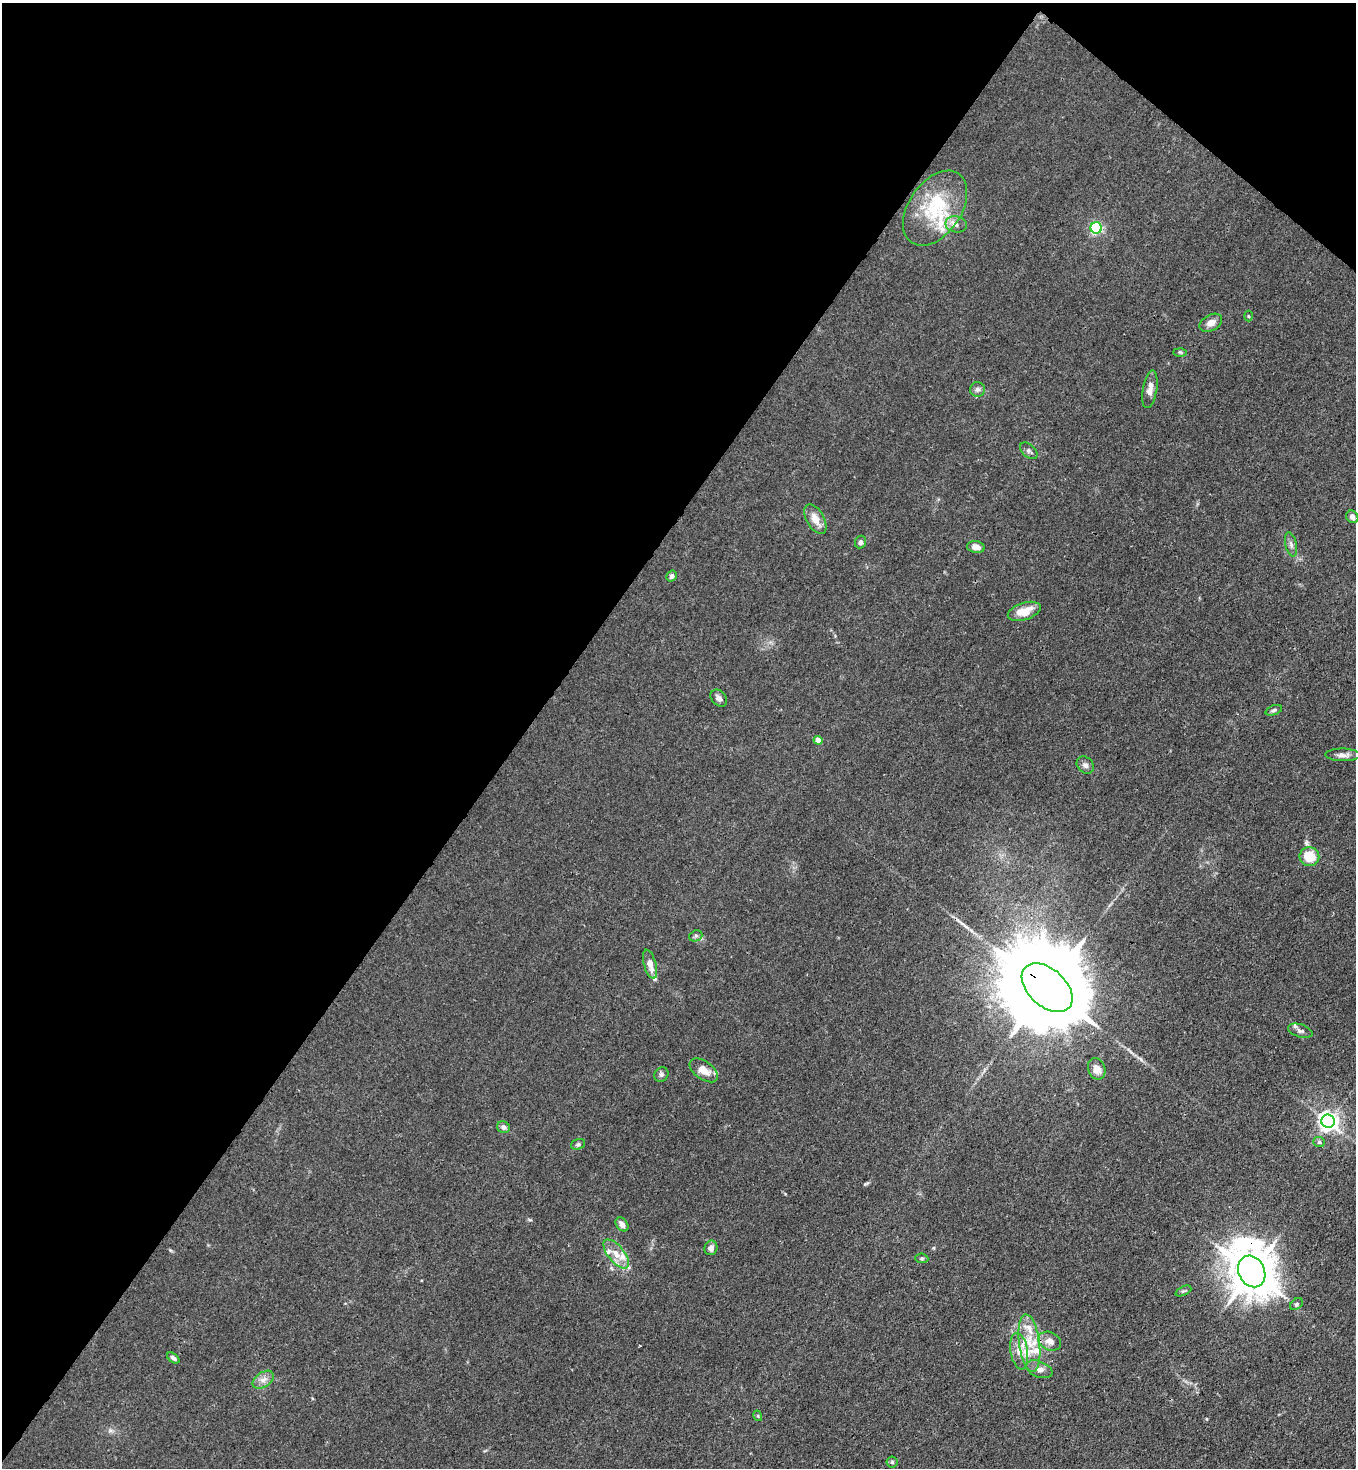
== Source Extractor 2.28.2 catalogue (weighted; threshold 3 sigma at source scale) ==
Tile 2 of 4 x 4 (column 2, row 1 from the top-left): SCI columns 1587-2940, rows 4461-5926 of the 6011 x 5988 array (HDU 1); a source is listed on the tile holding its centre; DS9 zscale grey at full resolution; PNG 1358 x 1470 px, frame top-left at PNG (2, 3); each listed source drawn as its Kron ellipse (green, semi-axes under 4 px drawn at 4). Shown black and unused: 41% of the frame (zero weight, under 3 of 4 exposures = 7% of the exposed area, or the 3 px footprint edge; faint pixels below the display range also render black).
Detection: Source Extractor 2.28.2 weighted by HDU 2 'WHT'; one run over the whole footprint, this tile lists its part. Background 0.0213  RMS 0.0028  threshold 0.0126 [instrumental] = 3 sigma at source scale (4.5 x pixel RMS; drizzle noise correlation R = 1.50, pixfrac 1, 0.05/0.05 arcsec/px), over >= 5 px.
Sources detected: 57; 1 long thin detection or spike segment (spike, bleed or trail) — neither listed nor drawn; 8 inside a brighter listed object's ellipse — not listed separately; the other 48 listed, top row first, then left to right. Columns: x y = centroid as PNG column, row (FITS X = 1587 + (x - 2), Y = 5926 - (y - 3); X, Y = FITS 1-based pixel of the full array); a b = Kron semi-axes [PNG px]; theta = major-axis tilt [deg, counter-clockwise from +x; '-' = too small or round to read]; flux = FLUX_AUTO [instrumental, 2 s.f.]
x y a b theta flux
935 208 42 26 55 17
956 224 11 8 -12 1.5
1096 228 5 5 - 41
1248 316 5 3 - 0.27
1211 323 12 8 29 2
1180 352 6 4 -2 0.43
977 389 7 7 - 0.85
1150 389 19 7 80 2
1029 451 10 6 -42 0.76
1352 517 7 5 -54 0.86
815 519 16 8 -60 3.4
860 542 6 5 - 0.88
1291 544 12 5 -77 1
976 547 9 6 -8 1.9
672 576 6 5 - 0.84
1024 611 17 8 18 4.9
719 698 10 7 -48 1
1274 710 9 5 21 0.6
818 740 4 4 - 2.9
1343 755 17 6 0 1.5
1085 765 9 7 -44 1.1
1309 857 10 9 - 6.9
696 936 7 5 20 0.58
650 964 15 6 -74 2.8
1047 988 30 18 -42 7300
1300 1031 12 6 -18 1.1
1097 1069 11 8 -68 2.5
704 1070 16 9 -35 3.6
661 1075 7 6 - 0.67
1328 1121 7 6 - 160
503 1127 6 5 - 1.1
1319 1142 6 5 - 0.53
578 1144 7 5 17 0.57
622 1224 8 5 -52 1.6
711 1248 7 6 - 1.3
616 1254 17 8 -50 3.1
922 1258 6 4 -6 0.45
1252 1271 16 13 -64 1000
1183 1291 8 4 25 0.49
1296 1304 7 5 42 0.58
1050 1341 12 9 -25 2.3
1029 1343 29 10 -83 6.7
1019 1351 18 9 -81 2.9
173 1358 7 4 -37 0.75
1039 1369 14 8 -21 1.6
263 1380 12 7 35 1.6
758 1416 5 3 - 0.25
892 1462 5 5 - 0.41
Overlapping masked pixels (flux is a lower limit): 2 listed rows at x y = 1047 988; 1252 1271